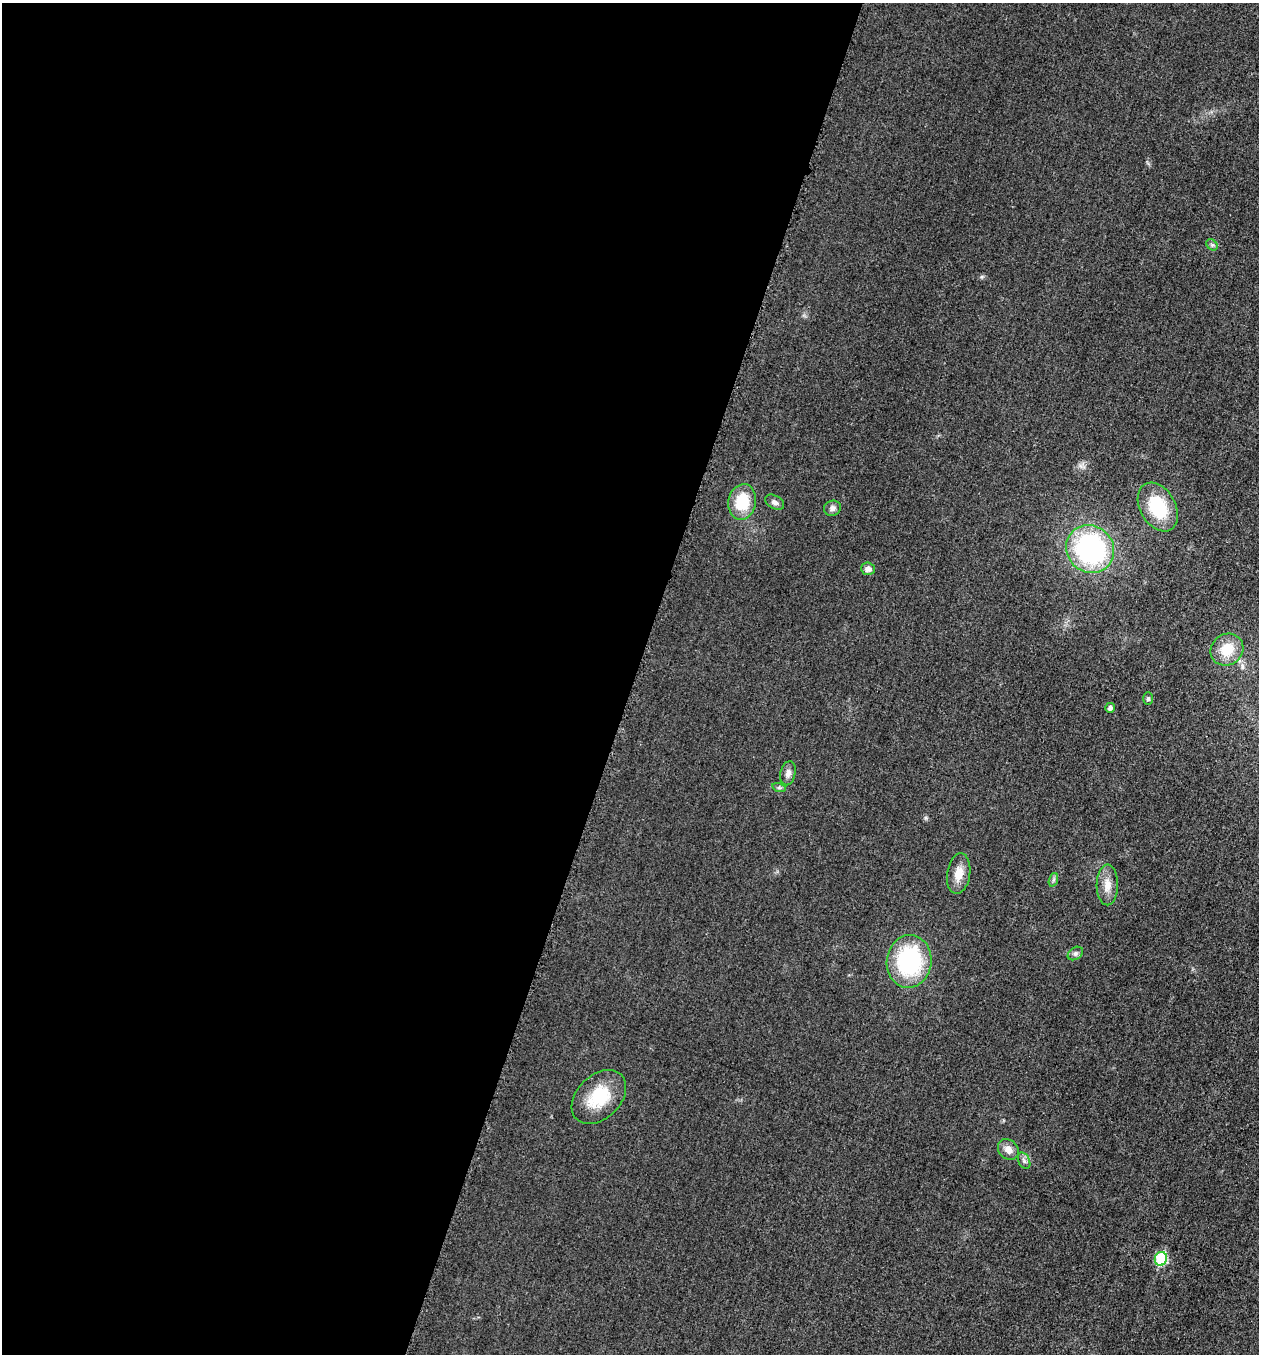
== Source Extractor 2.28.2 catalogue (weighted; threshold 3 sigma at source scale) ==
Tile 5 of 4 x 4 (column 1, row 2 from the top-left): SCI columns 199-1455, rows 2726-4077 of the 5507 x 5463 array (HDU 1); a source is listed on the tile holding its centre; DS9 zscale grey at full resolution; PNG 1261 x 1356 px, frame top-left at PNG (2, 3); each listed source drawn as its Kron ellipse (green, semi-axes under 4 px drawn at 4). Shown black and unused: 50% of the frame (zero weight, under 3 of 5 exposures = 4% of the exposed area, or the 3 px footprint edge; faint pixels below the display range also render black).
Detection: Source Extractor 2.28.2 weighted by HDU 2 'WHT'; one run over the whole footprint, this tile lists its part. Background 0.0227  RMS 0.0053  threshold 0.0237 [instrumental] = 3 sigma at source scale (4.5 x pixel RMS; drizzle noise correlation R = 1.50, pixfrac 1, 0.05/0.05 arcsec/px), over >= 5 px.
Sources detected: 21; all 21 listed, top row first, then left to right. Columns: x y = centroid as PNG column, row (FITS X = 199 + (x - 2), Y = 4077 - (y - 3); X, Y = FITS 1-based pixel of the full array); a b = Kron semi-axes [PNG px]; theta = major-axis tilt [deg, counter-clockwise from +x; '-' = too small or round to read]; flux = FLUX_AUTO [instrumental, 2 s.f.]
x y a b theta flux
1212 245 6 5 - 1.1
742 502 18 13 79 18
775 502 10 6 -31 2
1158 507 26 17 -60 27
832 508 8 7 - 2.2
1090 549 25 23 -46 91
868 569 7 6 - 2.9
1227 650 17 15 37 12
1148 699 6 5 - 1
1110 708 5 5 - 1.7
788 773 12 7 78 2.8
779 788 7 4 -18 0.93
959 874 20 11 81 7
1053 880 7 4 71 1.1
1107 885 20 10 90 6
1075 953 8 6 34 1.5
909 961 26 22 83 57
599 1097 31 21 44 22
1008 1150 11 9 -46 3.9
1024 1161 9 5 -63 1.6
1161 1259 7 6 - 33
Unlisted compact peaks at least as high as the median listed source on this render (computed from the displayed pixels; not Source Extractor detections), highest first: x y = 926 818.